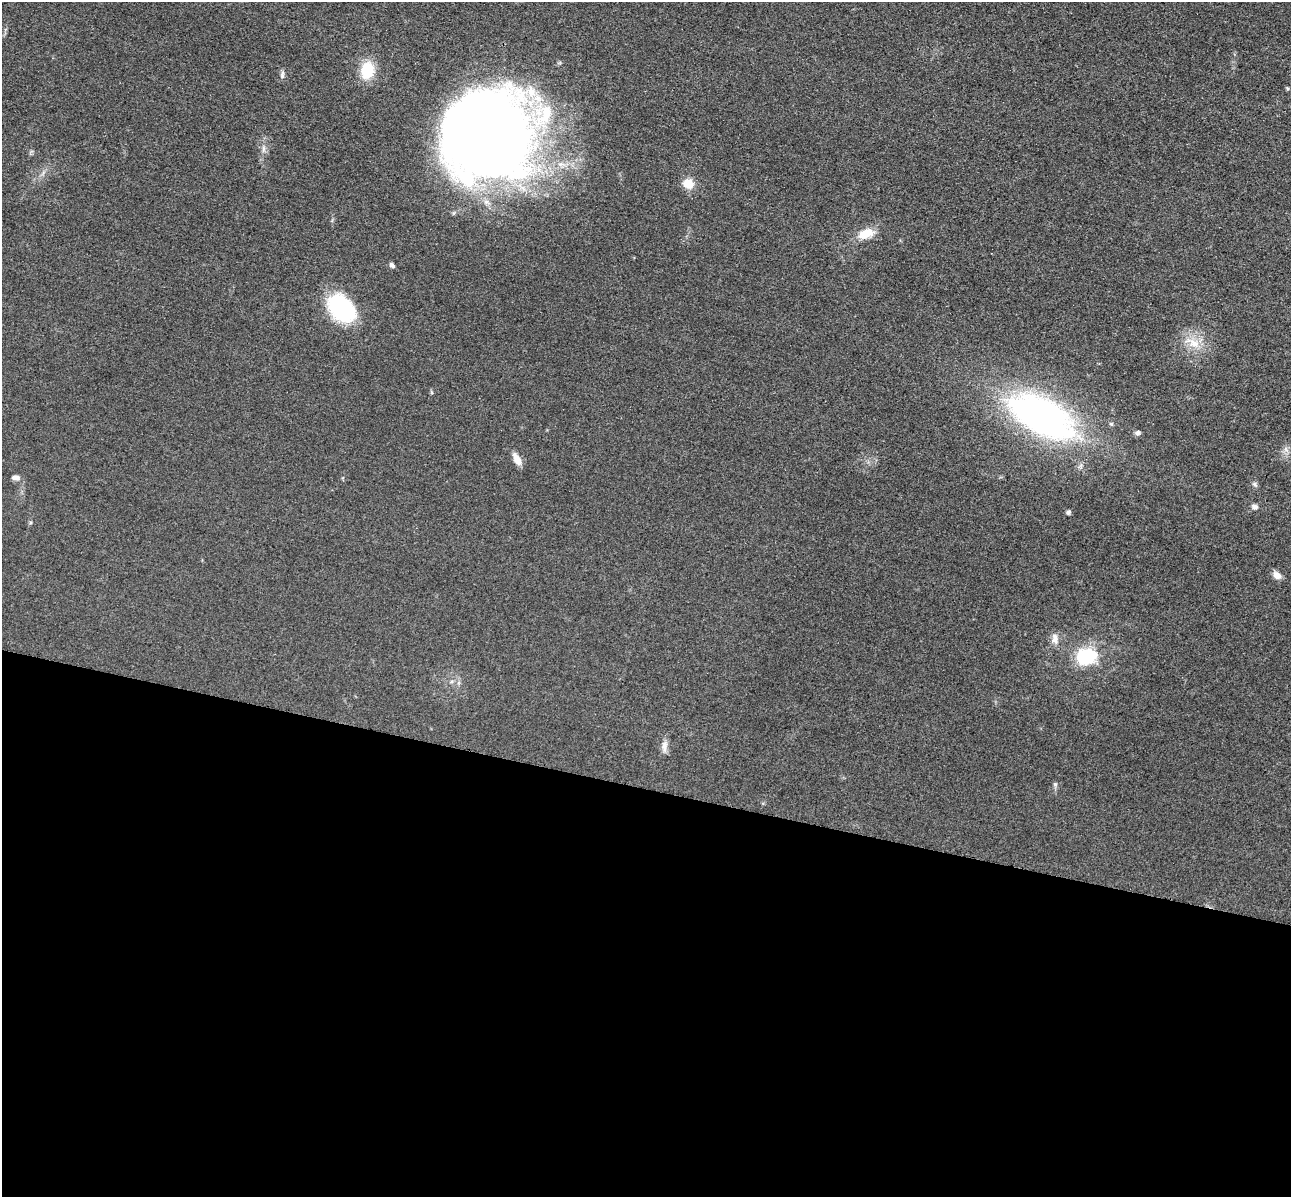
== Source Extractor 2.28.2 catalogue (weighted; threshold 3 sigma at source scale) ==
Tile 14 of 4 x 4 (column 2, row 4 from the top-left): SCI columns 1462-2750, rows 396-1590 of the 5350 x 5365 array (HDU 1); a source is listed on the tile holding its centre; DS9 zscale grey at full resolution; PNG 1293 x 1199 px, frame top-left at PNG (2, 2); no overlay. Shown black and unused: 34% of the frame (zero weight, under 3 of 4 exposures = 9% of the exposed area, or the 3 px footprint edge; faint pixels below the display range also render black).
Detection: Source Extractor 2.28.2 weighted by HDU 2 'WHT'; one run over the whole footprint, this tile lists its part. Background 0.0484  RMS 0.0086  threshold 0.0389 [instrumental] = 3 sigma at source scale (4.5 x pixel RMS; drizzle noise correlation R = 1.50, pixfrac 1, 0.05/0.05 arcsec/px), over >= 5 px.
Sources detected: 26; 1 inside a brighter listed object's ellipse — not listed separately; the other 25 listed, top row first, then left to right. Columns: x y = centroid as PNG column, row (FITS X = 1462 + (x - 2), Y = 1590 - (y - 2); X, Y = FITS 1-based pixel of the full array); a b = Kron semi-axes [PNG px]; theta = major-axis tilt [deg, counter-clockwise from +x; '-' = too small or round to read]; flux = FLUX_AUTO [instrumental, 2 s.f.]
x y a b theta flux
367 70 19 14 80 25
282 74 11 5 81 2.4
1288 89 5 4 - 1.1
486 136 83 81 68 1100
264 149 10 5 90 2.6
688 184 9 8 - 15
865 234 17 10 18 16
392 265 7 5 -48 2.4
342 308 28 19 -44 95
1194 343 18 12 -22 13
431 392 6 3 -70 0.97
1042 417 76 37 -29 290
1111 424 6 5 - 1.2
1137 433 7 5 3 2.3
1286 449 8 5 -89 2.5
517 459 14 7 -60 8.6
15 477 11 6 -2 3.1
1255 484 9 5 -45 1.9
1255 507 7 6 - 3.1
1068 512 6 5 - 1.7
1277 575 10 7 -38 5.9
1055 638 16 8 -84 5.6
1086 656 21 16 8 45
664 746 15 7 87 5.3
1055 784 7 6 - 1.7